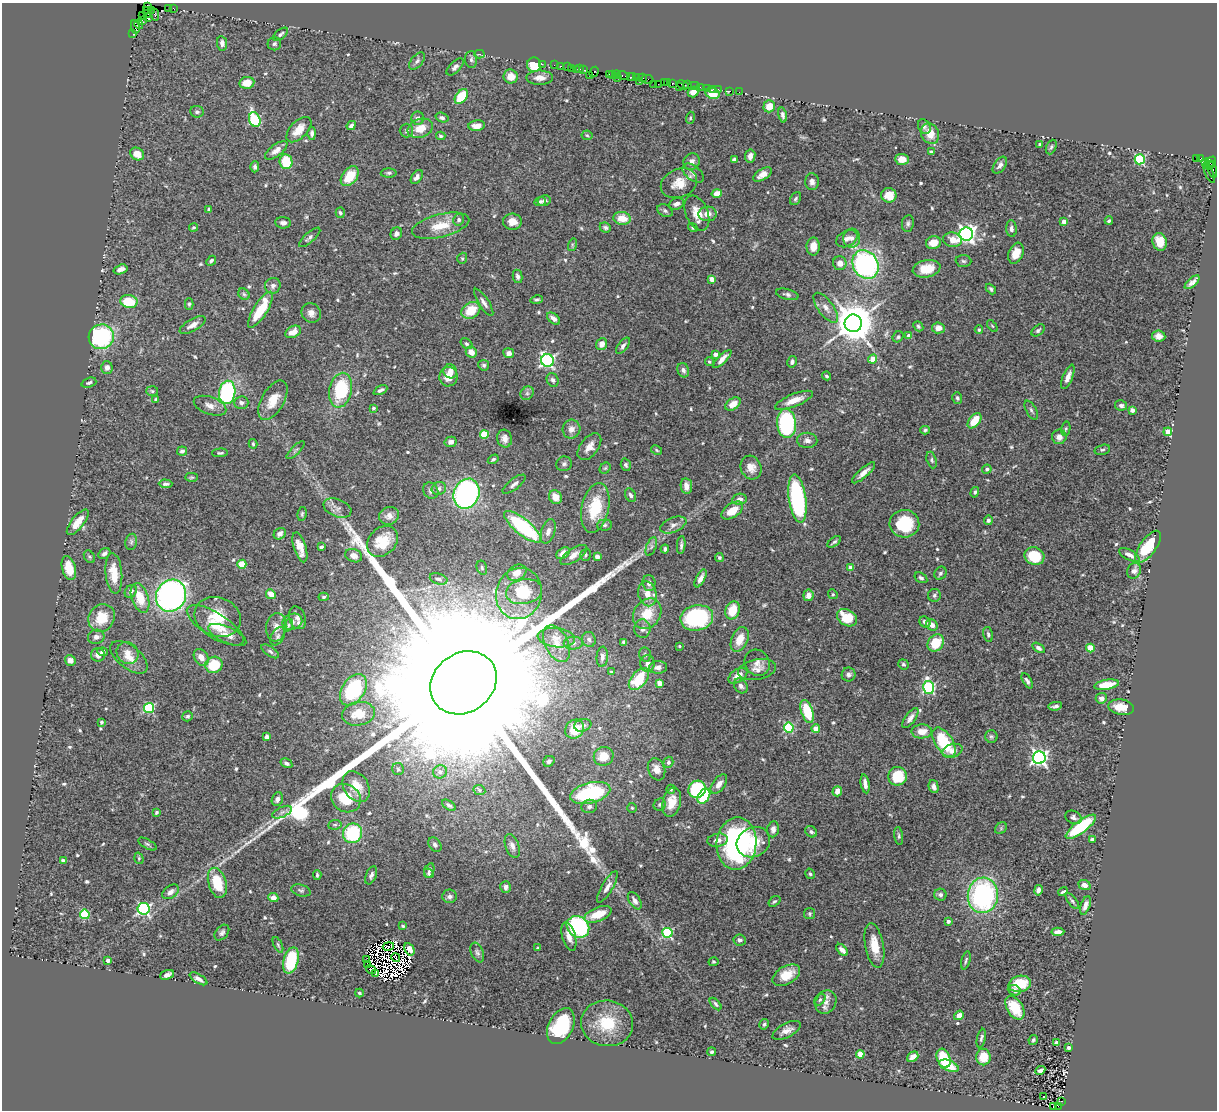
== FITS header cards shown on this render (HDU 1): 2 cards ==
NAXIS1  =                 1215
NAXIS2  =                 1108

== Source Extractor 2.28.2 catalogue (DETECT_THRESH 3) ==
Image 1215 x 1108 px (HDU 1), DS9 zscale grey, 1 PNG px = 1 image px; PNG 1219 x 1112 px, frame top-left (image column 1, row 1108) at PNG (2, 3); each listed source drawn as its Kron ellipse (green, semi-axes under 4 px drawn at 4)
Background 1.22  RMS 0.046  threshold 0.139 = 3 sigma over >= 5 px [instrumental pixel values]
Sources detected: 634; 10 with non-positive FLUX_AUTO (blend fragments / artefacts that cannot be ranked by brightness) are neither listed nor drawn; of the other 624, the 500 brightest by FLUX_AUTO listed and drawn (124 fainter detections omitted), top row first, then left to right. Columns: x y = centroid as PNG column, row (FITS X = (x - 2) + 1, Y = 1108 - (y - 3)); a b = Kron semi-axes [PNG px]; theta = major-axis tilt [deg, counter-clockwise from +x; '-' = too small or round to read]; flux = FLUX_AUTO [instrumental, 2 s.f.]
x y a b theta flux
148 6 4 2 - 70
168 8 3 2 - 95
173 8 4 3 - 76
147 10 3 3 - 63
151 10 2 2 - 20
148 14 3 3 - 180
155 15 6 3 -79 240
143 16 3 2 - 82
148 18 4 3 - 460
142 20 2 2 - 58
139 24 5 3 - 110
135 27 7 3 -80 110
133 33 3 2 - 44
281 34 8 4 40 7.9
222 43 7 5 -82 16
274 44 7 6 - 6.5
479 54 5 3 - 17
471 59 8 6 -88 9.1
417 61 10 5 51 8.9
542 64 2 2 - 41
534 65 7 7 - 95
554 65 2 2 - 58
560 66 3 2 - 100
455 67 11 5 46 10
567 67 2 2 - 91
571 68 2 2 - 70
576 69 2 2 - 54
579 69 3 2 - 83
583 70 2 2 - 68
594 72 5 3 - 170
613 74 3 2 - 120
589 75 2 2 - 100
609 75 3 2 - 90
617 75 4 3 - 96
511 76 7 7 - 30
623 76 6 3 -10 200
631 77 4 2 - 330
636 77 3 3 - 84
540 78 13 7 -1 22
617 78 2 2 - 60
642 78 4 2 - 150
648 79 6 3 -13 270
639 81 3 2 - 100
668 82 3 2 - 120
247 83 7 6 - 45
664 83 3 3 - 73
672 83 3 3 - 140
654 84 2 2 - 21
658 84 2 2 - 120
683 85 6 3 -22 310
688 85 3 2 - 120
694 86 6 2 0 99
679 87 2 2 - 130
700 87 2 2 - 21
708 88 4 3 - 240
713 89 3 2 - 28
718 89 2 2 - 46
730 91 3 2 - 20
693 92 5 5 - 21
739 92 2 2 - 16
712 93 7 5 -23 62
461 96 8 5 53 94
769 106 6 5 - 39
197 112 7 5 -8 7.3
783 115 7 4 -77 9.7
418 118 6 6 - 12
442 118 7 4 -19 7.2
690 118 6 4 73 4.4
255 120 8 5 -70 260
351 126 5 3 - 10
477 126 8 5 5 26
924 127 8 5 -60 7.9
420 128 13 9 20 49
299 130 16 8 46 43
406 131 7 7 - 7.1
312 133 6 4 89 9.7
930 134 11 8 -61 41
587 135 5 5 - 4.2
441 136 5 4 - 6
1040 144 3 3 - 6.5
1051 147 8 5 66 6.1
276 150 13 6 36 20
931 152 4 3 - 7.2
137 154 7 6 - 35
750 156 7 5 81 15
1196 158 3 3 - 1000
1201 158 4 3 - 66
734 159 4 3 - 6.7
902 159 7 5 -3 25
1140 159 5 5 - 270
286 162 7 6 - 100
692 162 8 8 - 16
1210 162 7 4 41 140
1205 163 4 3 - 630
1000 165 9 5 54 12
1210 165 4 3 - 100
255 167 5 4 - 7.4
1212 169 9 3 -79 390
389 173 8 4 1 5.9
693 173 12 7 -39 15
1209 173 11 3 -68 150
762 174 10 5 30 23
350 176 11 7 52 72
417 177 8 5 56 12
812 182 8 6 -89 14
679 183 19 14 23 54
717 193 5 4 - 38
889 195 7 7 - 44
795 199 7 5 57 6.7
544 201 7 5 12 7.8
540 202 6 4 23 6.3
676 204 8 5 21 12
209 209 4 3 - 6.3
665 211 8 6 -29 8.1
340 213 5 4 - 6
697 213 18 11 -67 43
707 214 9 7 3 23
622 218 9 6 -8 46
459 220 6 5 - 7.9
1109 221 4 3 - 5.9
512 222 9 8 - 34
1064 222 4 4 - 23
283 223 8 5 -5 12
908 223 8 6 81 8
441 226 29 11 14 71
193 227 4 3 - 4.6
605 227 6 5 - 6.7
693 228 5 4 - 5.2
1011 229 8 5 -86 12
396 234 6 5 - 9.8
966 234 7 6 - 1300
310 237 13 5 41 9.9
852 238 9 8 - 15
847 239 11 7 29 16
952 240 9 7 -11 36
1160 242 9 7 -74 44
933 243 7 6 - 37
572 245 6 4 73 4.5
813 246 9 6 89 32
1016 253 11 7 68 36
462 258 6 4 70 4.9
211 261 5 4 - 7.1
963 261 8 6 -4 7.5
840 263 7 6 - 22
865 265 15 12 -60 650
121 269 7 4 18 13
926 269 14 8 11 68
517 276 7 5 -79 9
712 279 4 4 - 35
1192 282 9 3 42 11
273 286 8 7 - 11
991 289 6 4 -47 6.9
244 294 6 5 - 5.6
787 294 11 5 -14 9.4
537 300 6 4 11 6
129 301 8 6 -9 94
484 302 16 5 -57 15
189 304 5 4 - 4.9
826 308 18 7 -53 25
260 310 21 7 58 110
471 310 10 7 32 79
311 313 10 9 - 17
553 319 7 4 -39 14
853 323 9 8 - 10000
193 325 14 6 30 18
918 326 5 4 - 5
992 326 7 3 -53 4.4
938 328 6 5 - 17
979 330 4 3 - 4.4
1038 330 7 5 39 6.7
293 332 8 5 28 29
909 336 4 3 - 14
1159 336 7 5 -7 18
101 337 13 12 - 310
898 337 6 5 - 6
466 344 6 4 -37 6.3
602 344 6 5 - 25
623 346 9 4 53 8.9
471 352 6 5 - 29
509 353 5 5 - 15
715 354 4 3 - 19
722 359 12 4 45 23
873 359 5 4 - 37
547 360 6 6 - 720
709 362 4 4 - 5.1
792 362 6 4 79 8.1
484 365 5 5 - 7.4
107 367 6 5 - 13
683 370 7 5 -70 11
450 371 7 6 - 24
827 376 4 3 - 4.7
448 377 10 9 - 35
1068 377 13 5 68 19
553 380 7 5 -63 9
89 383 7 4 19 7.6
341 390 17 11 79 190
380 390 7 3 27 9.9
152 391 6 5 - 4.7
227 392 12 8 81 370
527 393 7 6 - 8.2
957 398 6 5 - 6.1
156 400 3 3 - 5
273 400 22 11 60 53
794 400 20 6 22 38
241 403 7 6 - 9.5
733 404 8 5 36 32
1121 405 6 5 - 9.8
210 406 17 8 -19 24
373 408 4 4 - 6.5
1031 410 10 5 -60 7.4
1132 410 4 4 - 18
975 421 9 5 51 64
787 423 15 9 -85 410
571 429 9 9 - 21
1066 429 7 4 79 5.5
925 430 5 4 - 5.5
1168 432 4 4 - 35
484 434 4 4 - 120
1059 437 7 7 - 23
504 439 9 7 -73 18
807 440 10 7 -3 14
451 442 6 5 - 12
253 444 5 3 - 4.7
589 447 15 9 53 26
295 450 12 3 45 5.3
657 450 6 4 -29 4.2
1102 450 8 5 16 6.1
182 451 5 4 - 8.1
220 453 8 4 3 5.4
493 459 6 4 31 5.7
932 460 8 5 -72 6.4
564 464 8 7 - 9.4
626 465 6 5 - 5.5
751 467 12 10 -65 29
605 468 6 5 - 4.5
987 469 5 4 - 8.5
864 473 15 4 42 20
192 477 6 4 1 4.4
165 484 7 4 -2 8.3
514 484 14 5 38 12
686 486 8 5 -81 22
439 489 7 6 - 12
431 491 8 7 - 10
975 492 5 4 - 7
466 494 15 12 68 680
631 495 7 5 -63 9.2
555 497 7 6 - 38
739 499 7 5 10 16
797 499 24 8 -82 410
337 508 14 8 -20 18
595 508 25 13 78 140
732 510 12 7 35 43
302 514 7 4 80 5.2
389 516 10 8 21 18
988 520 4 4 - 7.3
78 522 15 6 51 43
904 524 15 14 - 140
605 525 7 5 3 7.6
673 525 14 7 22 18
523 527 23 8 -39 330
548 531 13 6 72 16
280 534 6 5 - 13
382 541 17 13 46 71
131 542 8 6 79 7.8
834 542 8 3 36 6.7
681 545 9 3 85 7.9
300 547 15 6 -73 32
321 547 4 3 - 5.8
651 547 10 5 69 9.3
1148 547 19 8 54 120
665 549 4 3 - 6.6
563 553 7 5 36 25
104 554 6 5 - 8.6
574 555 15 6 34 25
586 555 6 5 - 5.3
1129 555 11 5 -28 15
354 556 8 6 -21 19
1034 556 10 8 -23 120
89 557 7 5 -55 5.6
597 557 4 4 - 27
719 558 4 4 - 5.6
242 564 4 4 - 92
69 568 12 6 -74 57
482 568 7 5 -75 5.1
851 568 4 4 - 36
1134 571 8 6 63 14
114 573 20 8 -85 64
517 573 10 7 28 29
940 573 7 5 57 7.8
701 578 10 4 62 16
921 578 7 4 -32 6.8
439 579 9 5 -17 11
649 583 8 6 -86 16
131 591 7 5 53 15
524 592 18 12 10 63
271 594 5 4 - 33
519 594 26 23 73 130
647 594 12 9 -76 34
833 594 5 4 - 4.3
808 595 6 5 - 21
934 595 6 6 - 7.1
171 596 16 14 60 1100
324 597 5 4 - 5
140 598 15 8 -71 67
732 610 9 7 70 74
647 614 16 13 55 72
218 617 24 19 -22 86
102 618 14 12 56 77
298 618 11 8 -71 14
697 618 16 12 11 290
847 618 11 8 -31 95
292 622 10 8 18 15
925 622 6 5 - 12
215 625 33 12 -32 66
288 625 6 4 71 4.2
932 625 6 5 - 21
276 627 14 10 82 25
642 629 9 8 - 14
988 634 8 5 -79 7.3
227 635 20 8 -24 25
278 636 10 6 59 8.8
96 637 8 7 - 14
556 638 19 9 -7 36
589 639 8 6 -71 9
740 639 13 8 66 48
624 642 4 4 - 8.3
573 643 9 6 2 12
936 643 9 7 52 88
557 644 20 11 -64 48
679 646 3 3 - 4.3
1039 648 7 4 -33 8.5
1090 648 4 4 - 89
270 651 10 4 -34 7.1
103 652 5 4 - 7
127 653 11 10 - 26
98 655 7 7 - 20
645 655 7 6 - 7
129 657 22 11 -38 43
201 657 9 6 -57 26
602 657 10 5 85 14
70 660 5 5 - 17
647 663 8 7 - 16
757 663 13 12 - 21
903 664 5 4 - 5.8
214 665 9 8 - 110
658 667 9 6 4 16
757 670 19 10 11 24
611 672 3 3 - 4.2
849 674 7 7 - 10
738 676 10 6 34 30
639 679 13 7 50 110
1027 681 8 4 -60 9.5
463 683 35 29 37 530000
660 683 4 4 - 38
1107 685 12 5 9 52
741 686 8 6 -52 11
929 687 6 5 - 420
353 690 17 11 56 260
1101 698 5 5 - 14
1055 706 7 3 9 8.1
1121 707 13 7 -9 46
149 708 5 5 - 270
807 711 12 6 -72 120
359 714 16 11 10 61
188 716 5 4 - 5.6
910 718 12 5 54 16
101 722 4 4 - 6
583 725 9 6 14 11
789 728 5 5 - 220
575 729 10 8 42 59
816 729 4 4 - 58
922 731 10 7 2 33
991 736 6 6 - 5.9
267 737 4 4 - 21
944 742 16 8 -57 160
953 751 10 6 17 21
604 756 10 9 - 43
1039 758 6 6 - 1000
549 761 6 5 - 7.7
668 762 5 5 - 7.3
286 763 6 4 -30 7.8
398 769 6 6 - 6.7
656 769 11 8 -68 25
440 772 7 6 - 12
898 776 9 9 - 110
719 784 11 6 53 22
865 784 9 4 -79 16
934 786 6 5 - 13
356 787 16 12 -57 60
671 789 4 4 - 4.5
697 789 9 8 - 220
479 790 6 5 - 5.6
837 791 5 5 - 25
590 793 20 10 14 280
704 796 8 5 57 140
346 798 15 13 -36 100
277 799 7 5 68 14
672 802 15 9 76 44
660 804 6 5 - 5.7
449 805 7 4 -33 7.7
589 806 8 6 15 10
632 808 5 5 - 4.3
156 812 4 3 - 7
282 812 10 5 25 9.5
1074 817 8 6 -28 10
335 825 7 5 7 5
1081 827 18 6 37 220
1001 828 6 5 - 5.9
773 829 8 6 83 13
811 832 6 5 - 7
352 833 10 9 - 200
899 836 9 4 -82 6.4
718 840 10 6 10 17
1092 840 4 3 - 8.9
753 842 17 14 28 83
147 844 10 4 -30 7
736 844 26 20 85 550
435 845 8 5 -56 9.1
512 846 12 6 -70 15
139 858 6 4 -72 4.3
63 860 4 3 - 8.8
429 870 7 5 72 7.3
429 873 5 4 - 5
810 874 5 4 - 5.3
317 875 5 3 - 5.3
371 875 9 5 68 10
217 883 15 9 -73 110
1084 885 6 5 - 19
506 887 5 5 - 13
607 887 18 5 59 20
301 890 10 5 -15 7.4
1038 890 5 4 - 12
171 892 9 6 35 14
1063 892 5 2 - 4.6
940 895 6 6 - 11
983 895 18 15 83 590
450 896 7 6 - 12
273 898 5 4 - 22
635 901 10 5 -58 13
774 901 6 4 37 5
1072 901 9 3 -52 6
1085 905 10 4 70 15
144 909 6 6 - 520
85 914 5 4 - 180
598 914 14 6 22 61
810 914 6 5 - 5.5
948 921 4 4 - 13
403 926 4 3 - 4.4
578 927 12 10 -39 320
1058 932 6 4 4 24
222 933 9 6 50 9.2
667 933 5 5 - 300
569 937 15 6 -75 24
740 940 6 5 - 9.6
278 945 8 3 -64 5.1
388 946 5 2 - 4.4
874 946 22 9 -79 63
538 948 3 3 - 4.2
409 949 6 4 -63 14
842 950 7 4 -46 18
477 952 10 6 -67 9.9
396 957 4 3 - 5.9
108 960 4 3 - 16
291 960 13 7 75 170
366 960 3 2 - 17
966 960 9 3 76 6.2
713 962 5 4 - 4.3
367 964 4 2 - 5.6
371 970 5 4 - 49
375 973 3 2 - 8.1
167 975 7 4 19 13
786 975 15 9 30 56
198 979 10 4 -31 15
1020 984 11 8 11 82
1014 990 7 5 -21 10
359 993 4 3 - 4.3
820 1000 6 4 50 7
826 1002 12 10 62 23
716 1004 7 4 -48 6.7
1015 1008 13 8 -58 78
959 1015 5 4 - 21
607 1023 26 23 -7 130
764 1024 5 4 - 5.7
561 1026 19 12 63 200
786 1030 15 7 27 23
981 1038 9 4 76 7.1
1033 1040 5 4 - 5.2
1057 1043 4 4 - 23
1068 1048 3 3 - 11
712 1052 4 4 - 7.1
860 1054 4 4 - 75
913 1057 6 4 38 20
983 1057 8 7 - 57
944 1058 10 6 -69 110
949 1066 10 5 -21 58
1040 1070 5 4 - 14
1043 1097 3 2 - 4.3
1061 1101 3 2 - 94
1058 1106 3 2 - 28
1054 1107 3 3 - 140
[124 fainter detections neither listed nor drawn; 10 non-positive-flux detections neither listed nor drawn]